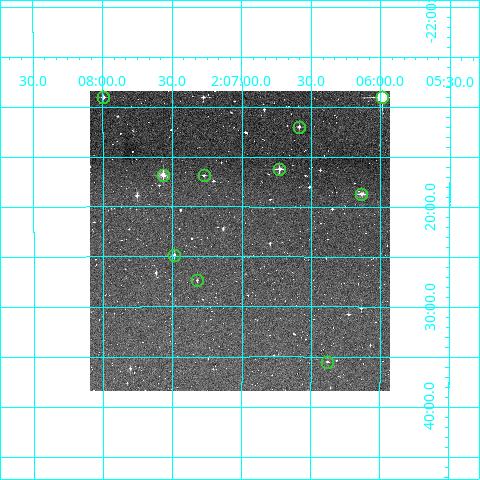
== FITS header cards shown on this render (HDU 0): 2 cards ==
NAXIS1  =                  300
NAXIS2  =                  300

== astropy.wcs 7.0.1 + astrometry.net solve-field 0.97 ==
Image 300 x 300 px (HDU 0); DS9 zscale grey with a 90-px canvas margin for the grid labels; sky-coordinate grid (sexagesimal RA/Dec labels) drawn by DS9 from the SOLVED WCS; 10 Tycho-2 reference stars matched to detected sources circled (green)
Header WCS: RA---TAN/DEC--TAN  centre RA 02:07:01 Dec -22:23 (31.75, -22.39 deg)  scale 6 arcsec/px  FOV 30.0' x 30.0'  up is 0 deg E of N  parity normal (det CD < 0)
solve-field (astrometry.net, Tycho-2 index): VERIFIED the header's WCS against the Tycho-2 star catalogue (verified at 2 index scales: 10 matches each, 0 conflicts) and refined it, rather than solving blind
Solved WCS: RA---TAN-SIP/DEC--TAN-SIP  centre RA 02:07:01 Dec -22:23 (31.75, -22.39 deg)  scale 6.01 arcsec/px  FOV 30.0' x 30.0'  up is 0 deg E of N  parity normal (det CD < 0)
The solver's refit moves the header's centre by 2.4 arcsec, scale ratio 1.001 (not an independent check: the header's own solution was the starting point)
Tycho-2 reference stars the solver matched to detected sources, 10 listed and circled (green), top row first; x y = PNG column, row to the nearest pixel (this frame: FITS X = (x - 90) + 1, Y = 300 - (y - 91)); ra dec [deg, ICRS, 3 dp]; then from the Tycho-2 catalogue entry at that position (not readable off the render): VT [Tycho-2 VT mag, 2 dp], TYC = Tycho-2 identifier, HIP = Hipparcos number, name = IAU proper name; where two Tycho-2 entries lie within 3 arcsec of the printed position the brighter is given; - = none
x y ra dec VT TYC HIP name
103 97 31.999 -22.151 12.02 5858-454-1 - -
382 97 31.497 -22.151 8.27 5858-110-1 9798 -
299 127 31.647 -22.200 11.90 5858-508-1 - -
279 169 31.682 -22.271 10.83 5858-482-1 - -
163 175 31.891 -22.280 10.20 5858-512-1 - -
204 175 31.818 -22.281 12.26 5858-442-1 - -
361 194 31.534 -22.312 10.83 5858-462-1 - -
174 255 31.872 -22.414 11.95 5858-476-1 - -
197 280 31.831 -22.456 12.91 5858-468-1 - -
327 362 31.595 -22.592 12.38 6430-995-1 - -